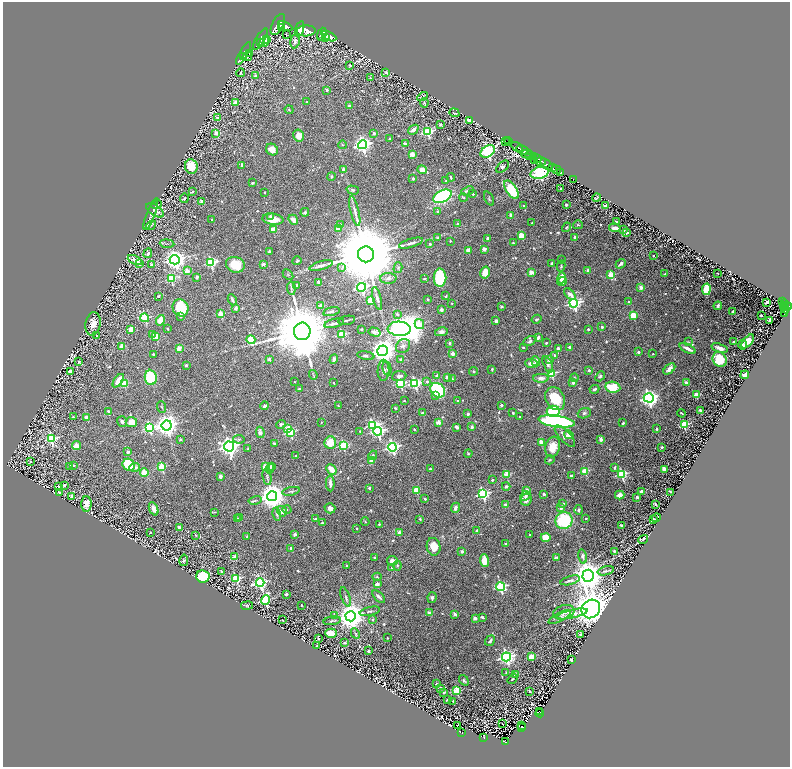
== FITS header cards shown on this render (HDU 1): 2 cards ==
NAXIS1  =                 1575
NAXIS2  =                 1529

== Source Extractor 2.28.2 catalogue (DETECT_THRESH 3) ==
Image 1575 x 1529 px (HDU 1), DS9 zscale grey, zoomed out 1/2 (1 PNG px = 2 x 2 image px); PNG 792 x 769 px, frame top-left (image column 2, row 1529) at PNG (3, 2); each listed source drawn as its Kron ellipse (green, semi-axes under 4 px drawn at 4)
Background 0.984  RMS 0.021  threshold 0.0616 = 3 sigma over >= 5 px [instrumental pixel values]
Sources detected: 824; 61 cannot appear on this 1/2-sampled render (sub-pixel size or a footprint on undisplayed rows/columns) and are neither listed nor drawn; of the other 763, the 500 brightest by FLUX_AUTO listed and drawn (263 fainter detections omitted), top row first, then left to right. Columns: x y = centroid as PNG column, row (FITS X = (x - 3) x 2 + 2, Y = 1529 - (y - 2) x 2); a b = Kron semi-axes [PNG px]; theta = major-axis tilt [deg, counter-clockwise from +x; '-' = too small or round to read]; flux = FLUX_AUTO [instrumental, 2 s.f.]
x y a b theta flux
278 24 11 5 64 6300
285 26 8 4 -24 5200
281 27 3 2 - 1600
300 29 8 4 71 4300
306 31 9 5 2 5900
322 34 6 4 71 4600
286 35 3 1 - 3.5
329 36 8 4 -24 5800
325 37 3 3 - 1400
260 39 12 3 59 3800
266 40 3 3 - 1400
295 41 7 4 83 16
261 42 4 2 - 910
264 42 5 3 - 1800
243 53 13 3 60 4500
249 54 4 3 - 1600
247 56 5 3 - 2100
244 57 2 2 - 870
350 65 2 2 - 7.7
241 73 4 3 - 6.2
385 73 4 3 - 3.6
255 76 2 2 - 10
370 78 3 3 - 3.6
327 90 2 2 - 14
422 96 5 2 - 4
236 102 2 2 - 47
307 102 2 2 - 6.6
424 103 5 2 - 4.5
349 106 3 3 - 9.7
289 110 4 3 - 4.2
454 113 5 3 - 5.6
217 118 4 3 - 5.2
470 121 3 2 - 45
441 125 3 3 - 7.8
413 130 5 3 - 23
428 132 4 4 - 370
216 133 3 2 - 48
374 133 2 2 - 16
298 136 6 5 - 44
390 139 3 2 - 5.7
507 140 2 1 - 36
506 142 2 1 - 43
509 142 2 1 - 52
405 144 2 2 - 44
342 145 4 3 - 4.1
362 145 4 4 - 1300
517 147 6 2 -31 2200
272 149 6 5 - 33
523 150 7 2 -27 1600
488 151 8 5 35 790
412 154 2 2 - 76
527 154 6 2 0 700
529 156 4 2 - 730
534 156 3 3 - 950
538 159 3 1 - 430
535 160 3 2 - 280
541 161 5 4 - 1200
547 164 7 3 -43 3300
242 165 3 2 - 5.8
191 166 7 6 - 74
503 167 7 4 43 9.9
552 168 2 1 - 610
343 169 2 2 - 15
422 170 5 3 - 61
556 170 5 2 - 1500
540 173 9 6 16 620
561 173 3 2 - 280
331 176 4 3 - 4.1
451 177 4 2 - 4.9
413 178 2 2 - 18
573 179 2 1 - 24
446 181 2 2 - 5.1
253 183 3 2 - 4.7
561 188 2 2 - 9.2
353 190 6 4 -16 7.7
511 190 10 5 -56 160
193 191 3 2 - 6.6
467 191 6 3 21 12
264 192 2 2 - 6.4
473 194 2 2 - 13
443 196 10 6 27 680
463 197 4 3 - 5.2
184 198 5 3 - 5.7
597 198 4 2 - 3.5
489 199 7 2 -65 3.8
201 201 2 2 - 20
157 204 5 2 - 3.9
566 205 2 2 - 7.2
523 206 2 2 - 4.9
606 206 3 3 - 39
155 210 10 5 -35 25
355 211 15 3 -76 20
305 212 4 4 - 8.5
437 212 3 2 - 5.2
151 214 17 4 69 12
511 215 2 2 - 52
270 216 3 3 - 5.4
212 219 2 2 - 4.3
273 219 10 5 -6 58
293 220 5 3 - 25
616 221 2 2 - 3.6
532 222 2 2 - 3.6
340 224 3 3 - 4.9
458 224 2 2 - 20
151 225 5 2 - 4
578 225 5 3 - 4.3
566 227 5 3 - 4.8
338 228 3 3 - 98
615 228 6 3 -8 19
273 229 3 2 - 77
624 229 3 3 - 9
627 233 3 2 - 16
521 235 3 2 - 110
575 237 3 3 - 11
437 238 4 3 - 4.2
488 238 2 2 - 35
450 241 2 2 - 5
411 243 12 3 17 14
513 243 3 2 - 7
167 244 7 2 -5 4.8
430 244 3 3 - 4.7
484 249 2 2 - 51
468 250 2 2 - 57
269 251 3 2 - 5
148 253 5 4 - 9.6
366 254 8 8 - 74000
653 256 2 2 - 4.1
135 260 8 3 -25 24
175 260 5 5 - 2400
562 260 2 2 - 20
297 261 4 3 - 6
211 263 4 4 - 370
552 263 3 2 - 7.1
140 264 2 2 - 63
263 264 2 2 - 35
621 264 5 3 - 12
152 265 4 3 - 4.7
235 265 9 8 - 68
321 266 12 3 17 15
561 266 5 3 - 5.2
342 268 4 2 - 3.7
398 268 5 4 - 7.1
588 270 2 2 - 35
187 271 3 2 - 71
531 272 2 2 - 69
485 273 6 4 75 56
718 273 2 2 - 4.9
665 274 3 2 - 5.2
288 275 6 3 -46 4.1
611 275 3 3 - 120
197 277 4 3 - 7.6
171 278 3 3 - 250
388 278 8 5 2 14
440 278 9 6 -89 180
562 278 6 4 77 44
424 279 4 2 - 4.3
562 281 5 3 - 28
319 282 4 3 - 8.4
296 285 2 2 - 15
362 287 4 4 - 590
641 287 2 2 - 54
291 288 6 3 -82 5.8
706 289 6 4 78 110
570 294 7 4 -43 20
158 296 3 2 - 4.1
446 296 4 2 - 3.8
377 298 12 3 -75 13
427 299 2 2 - 6.7
232 300 6 3 -63 10
370 300 3 3 - 130
629 302 2 2 - 10
767 302 3 3 - 15
782 302 3 2 - 330
452 303 2 2 - 3.8
574 303 4 4 - 810
785 303 2 1 - 220
321 306 2 2 - 51
718 306 4 3 - 11
784 306 2 1 - 100
788 306 3 2 - 620
501 307 3 2 - 5.7
181 308 9 7 -63 150
236 308 4 3 - 11
785 308 5 4 - 830
441 310 2 2 - 35
331 311 8 4 15 10
733 311 2 2 - 21
784 313 2 1 - 59
221 314 3 3 - 120
397 314 3 3 - 9.1
633 315 3 3 - 160
761 315 2 2 - 12
180 317 3 2 - 3.5
145 318 4 3 - 250
536 319 5 3 - 5.6
160 320 5 4 - 46
347 320 8 2 11 5.1
770 320 2 2 - 28
496 321 3 2 - 22
334 323 10 3 13 14
93 324 12 7 81 35
419 324 5 4 - 71
602 327 2 2 - 13
131 329 4 3 - 49
167 329 2 2 - 15
361 329 2 2 - 3.4
399 329 11 7 -3 3700
588 329 2 2 - 12
302 331 8 8 - 46000
374 332 6 3 -17 53
442 332 6 4 13 16
152 334 3 3 - 3.9
342 334 3 3 - 230
97 336 2 2 - 17
156 337 3 3 - 100
538 338 4 3 - 11
251 340 4 4 - 240
530 341 7 4 26 9.8
689 342 4 3 - 4.2
733 342 2 2 - 5.5
747 342 8 4 50 53
449 343 2 2 - 23
546 343 2 2 - 5.1
742 345 5 2 - 6.9
403 346 7 6 - 15
122 347 2 2 - 76
523 347 3 3 - 3.7
570 347 2 2 - 26
179 348 2 2 - 75
558 348 4 3 - 8.3
719 348 8 3 -20 22
688 349 9 3 -26 32
383 351 5 5 - 4900
638 352 2 2 - 16
153 354 2 2 - 10
453 354 2 2 - 59
653 354 2 2 - 3.7
554 355 2 2 - 8.2
366 356 8 4 -11 9.5
269 359 2 2 - 12
334 359 5 3 - 11
720 359 8 6 -49 110
401 360 2 2 - 37
549 360 2 2 - 24
536 361 5 4 - 20
79 362 4 3 - 7.9
531 363 6 3 -5 23
548 364 8 4 -67 14
186 365 2 2 - 16
387 368 7 3 -76 7.4
492 369 3 3 - 3.8
669 369 7 4 43 23
383 370 10 6 90 20
589 370 2 2 - 19
473 371 4 3 - 4
70 372 2 2 - 30
551 373 3 3 - 250
313 375 5 2 - 4.1
437 375 2 2 - 13
745 375 4 3 - 22
399 376 7 5 6 16
600 376 5 4 - 7.9
151 377 8 6 -84 210
447 377 2 2 - 38
541 378 8 4 1 21
574 378 4 4 - 5
452 379 3 2 - 6.7
118 381 8 3 55 56
294 382 2 2 - 4.7
427 382 2 2 - 13
573 382 2 2 - 38
334 383 2 2 - 6.7
400 383 3 3 - 320
415 383 4 4 - 570
686 383 3 3 - 17
124 384 3 3 - 130
613 387 7 5 -9 130
299 389 2 2 - 5.8
594 389 5 3 - 7.6
438 390 8 6 -44 400
435 395 3 2 - 26
696 395 3 3 - 120
649 398 5 4 - 1700
555 399 12 9 -61 130
404 401 2 2 - 3.7
458 401 3 2 - 4.9
501 405 2 2 - 18
264 406 4 3 - 9
338 406 3 2 - 4.7
162 407 6 2 -70 3.7
395 408 2 2 - 4.5
700 410 3 2 - 6.5
553 411 6 5 - 270
109 412 3 2 - 18
422 413 2 2 - 21
513 413 3 3 - 4.4
584 413 6 5 - 9.4
682 413 4 2 - 4.1
468 414 2 2 - 25
73 417 2 2 - 6.1
87 417 2 2 - 65
519 417 2 2 - 4.8
557 421 18 5 -7 720
122 422 5 4 - 10
131 422 6 5 - 51
321 422 2 2 - 3.4
439 422 2 2 - 67
623 423 2 2 - 5
281 424 5 3 - 8
373 425 4 4 - 530
684 425 3 3 - 260
167 426 5 5 - 3400
457 427 4 2 - 17
472 427 2 2 - 31
149 428 4 4 - 400
287 428 4 3 - 34
414 429 2 2 - 6.4
657 429 2 2 - 15
360 431 2 2 - 6.2
378 431 4 4 - 730
260 432 6 3 -81 18
290 432 3 3 - 320
569 435 5 4 - 27
565 436 13 5 -47 29
51 439 4 3 - 390
180 439 3 3 - 3.7
239 439 5 4 - 7.4
601 439 2 2 - 57
541 442 2 2 - 77
274 443 3 2 - 4.1
330 443 6 5 - 66
76 445 4 3 - 45
343 445 3 3 - 240
229 446 5 5 - 2500
392 447 4 4 - 880
553 447 10 7 77 65
662 447 2 2 - 5.9
248 449 3 2 - 4.6
128 452 2 2 - 30
468 454 4 3 - 4.5
373 455 5 4 - 7.7
296 456 2 2 - 4.2
550 460 5 3 - 5.7
30 461 3 2 - 6.6
371 461 2 2 - 61
74 465 2 2 - 5.8
129 465 6 5 - 200
70 466 4 3 - 9.1
271 466 4 3 - 6.8
135 467 5 3 - 18
162 467 3 3 - 200
265 467 3 3 - 92
615 468 4 3 - 7.3
270 469 5 4 - 5.9
331 469 6 3 -47 60
430 469 3 2 - 5.9
664 469 4 3 - 39
585 471 3 3 - 170
144 473 4 3 - 77
506 474 3 3 - 130
622 474 4 3 - 360
220 476 3 3 - 13
571 476 3 3 - 5.1
267 477 8 3 -79 8.5
492 480 2 2 - 12
330 483 8 3 -87 18
64 485 2 2 - 20
58 486 3 2 - 12
506 486 4 3 - 10
369 488 2 2 - 19
416 490 3 3 - 120
291 491 9 3 11 6.8
526 491 3 2 - 48
641 491 2 2 - 17
670 492 4 2 - 3.6
59 493 2 2 - 4.1
483 494 4 4 - 540
544 494 2 2 - 25
620 495 5 3 - 29
72 496 3 2 - 27
272 496 5 5 - 5400
525 496 5 4 - 10
637 497 2 2 - 14
425 499 2 2 - 11
526 499 6 5 - 22
255 500 6 3 13 6.9
86 504 8 5 90 34
563 504 2 2 - 14
656 504 2 2 - 15
505 505 4 3 - 9.5
330 508 5 5 - 26
455 508 5 3 - 18
561 508 2 2 - 22
154 509 7 4 -67 23
287 510 4 3 - 5.3
578 510 5 3 - 7
282 511 5 4 - 25
214 512 4 2 - 3.5
277 514 6 3 -77 7.2
240 518 4 3 - 16
586 518 2 2 - 4.5
656 518 5 2 - 4.5
238 519 2 2 - 5.8
315 519 2 2 - 7
420 519 3 3 - 3.7
654 519 3 2 - 8.4
564 520 9 8 - 260
322 522 2 2 - 5.2
365 522 4 3 - 3.5
379 524 2 2 - 4.4
622 525 3 2 - 8.7
179 527 4 3 - 9.5
357 529 2 2 - 4.9
477 531 4 3 - 6.4
150 532 2 2 - 6.2
399 532 2 2 - 28
295 534 2 2 - 29
195 535 2 2 - 5
530 535 2 2 - 5.5
247 537 3 2 - 4.8
546 537 5 4 - 64
643 539 5 1 - 3.4
506 544 2 2 - 18
434 547 9 7 -79 52
291 548 2 2 - 22
614 551 4 3 - 6.6
462 552 2 2 - 23
583 556 7 3 -76 7.8
235 557 3 2 - 86
374 557 2 2 - 11
557 557 3 2 - 8.7
184 560 6 4 79 7.1
484 560 6 4 -82 49
392 561 5 5 - 22
347 565 2 2 - 5.2
397 566 5 3 - 5.8
392 567 2 2 - 15
221 571 2 2 - 5.2
606 571 8 2 13 8.5
203 576 6 6 - 190
588 576 6 5 - 7900
377 577 4 3 - 3.9
236 579 3 3 - 310
570 580 10 3 16 11
260 583 4 4 - 960
377 584 2 2 - 48
501 587 4 4 - 490
286 594 2 2 - 22
346 597 10 3 -70 9.2
379 597 8 3 -45 10
432 598 5 4 - 8.8
266 600 5 3 - 450
247 605 6 4 11 3.9
301 605 2 2 - 5.5
591 609 10 9 - 7100
370 611 10 3 13 7.7
564 612 11 7 17 27
429 613 2 2 - 41
455 614 2 2 - 37
572 614 16 4 12 32
334 615 2 2 - 28
351 616 5 5 - 6500
482 617 4 3 - 5.9
560 617 12 3 27 12
475 618 2 2 - 49
372 619 3 2 - 5
282 620 2 2 - 3.7
332 621 8 3 9 6.2
331 633 6 4 -2 59
355 633 5 3 - 4.8
580 635 2 2 - 23
387 638 2 2 - 5.2
319 639 2 2 - 6.1
490 641 5 3 - 7.6
345 643 3 2 - 3.9
317 645 2 2 - 8.6
368 651 2 2 - 19
506 657 4 4 - 1200
531 657 3 2 - 85
571 660 3 2 - 37
506 673 2 2 - 3.6
515 675 2 2 - 45
512 679 6 3 54 7.8
464 680 6 4 -53 7
436 684 4 2 - 5
441 688 3 2 - 11
457 691 3 3 - 180
444 692 2 2 - 5.7
530 692 2 2 - 4
447 700 3 2 - 6.2
453 701 2 2 - 4.5
539 711 2 1 - 45
540 713 4 3 - 190
503 724 3 1 - 39
458 725 2 1 - 4.6
522 726 2 1 - 37
522 727 4 2 - 160
461 732 4 2 - 140
484 737 4 2 - 120
505 742 4 2 - 160
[263 fainter detections neither listed nor drawn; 61 sub-pixel or undisplayed-footprint detections neither listed nor drawn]